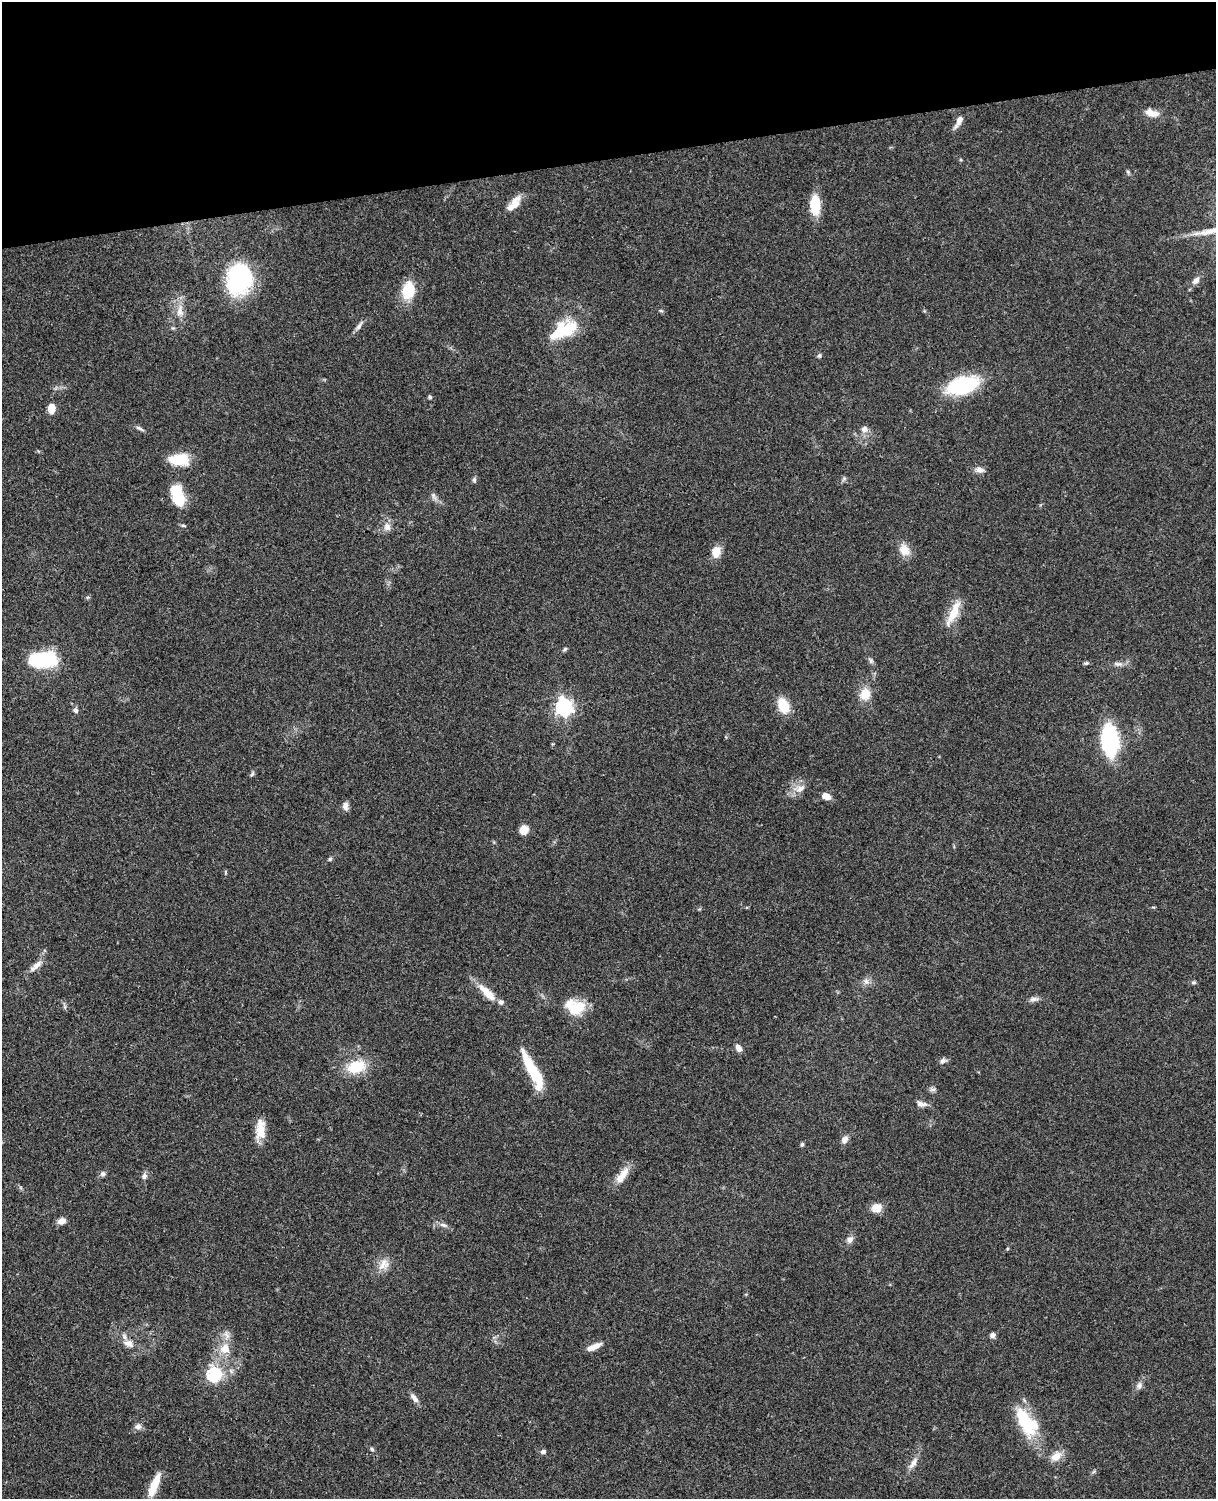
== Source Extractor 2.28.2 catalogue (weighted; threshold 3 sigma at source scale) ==
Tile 3 of 4 x 3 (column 3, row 1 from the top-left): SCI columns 2547-3760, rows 3267-4763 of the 5091 x 4922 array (HDU 1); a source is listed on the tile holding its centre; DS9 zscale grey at full resolution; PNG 1218 x 1501 px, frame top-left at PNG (2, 2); no overlay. Shown black and unused: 11% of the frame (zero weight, under 3 of 4 exposures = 6% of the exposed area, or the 3 px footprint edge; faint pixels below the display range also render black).
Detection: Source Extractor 2.28.2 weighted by HDU 2 'WHT'; one run over the whole footprint, this tile lists its part. Background 0.0869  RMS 0.0062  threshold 0.0277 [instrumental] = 3 sigma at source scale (4.5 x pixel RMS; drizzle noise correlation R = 1.50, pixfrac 1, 0.05/0.05 arcsec/px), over >= 5 px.
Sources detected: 87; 1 inside a brighter object's white glare — not listed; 4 inside a brighter listed object's ellipse — not listed separately; the other 82 listed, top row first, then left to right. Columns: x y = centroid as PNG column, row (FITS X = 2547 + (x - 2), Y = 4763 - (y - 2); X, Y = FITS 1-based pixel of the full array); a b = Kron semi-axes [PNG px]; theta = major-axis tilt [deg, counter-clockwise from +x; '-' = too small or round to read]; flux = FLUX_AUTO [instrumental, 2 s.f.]
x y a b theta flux
1151 113 17 8 -14 6.7
959 121 17 6 61 4.5
1128 172 6 4 -47 0.92
514 204 24 10 50 7.6
815 205 20 10 -88 18
239 280 21 17 66 94
1196 280 10 7 46 3.1
408 290 20 14 78 18
180 311 20 10 87 7.1
661 311 6 3 -19 0.79
359 325 16 5 57 2.5
567 329 31 21 28 24
819 355 5 5 - 1.2
962 385 21 12 15 72
430 397 5 4 - 1.1
51 408 7 5 87 12
139 428 12 4 -25 1.7
864 429 9 9 - 3.2
179 459 23 12 -1 16
980 470 12 7 -15 3.1
474 480 7 5 -90 1.3
434 496 12 6 -67 2.1
178 497 19 11 -72 23
387 527 11 8 -64 3.7
904 550 16 12 -50 7.1
716 552 10 8 78 9.1
88 597 6 4 18 0.74
953 613 38 10 65 12
565 649 6 5 - 1
43 659 20 10 0 89
871 660 9 5 -57 1.5
1086 663 6 5 - 1.1
1118 664 15 6 -5 2.7
865 694 16 14 69 8.5
783 705 13 9 -66 17
564 707 7 7 - 210
75 710 7 6 - 1.7
1110 740 19 10 -85 100
252 774 8 4 54 1
800 789 16 9 33 5.4
826 796 8 6 -21 6.1
345 806 11 7 -89 2.8
524 830 10 9 - 5.8
330 859 6 5 - 0.95
36 966 22 7 41 4.8
866 981 9 7 -56 2.6
1194 982 6 5 - 0.99
487 993 30 9 -45 10
1034 999 13 6 7 2.4
577 1008 23 16 33 15
739 1048 10 7 -55 3.2
943 1061 10 7 31 2
356 1067 26 16 16 17
533 1070 42 9 -60 28
932 1089 10 5 -12 1.6
922 1104 14 7 -13 3.1
260 1129 24 11 88 10
845 1139 9 7 54 3.2
802 1144 5 4 - 0.98
103 1174 7 6 - 1.8
622 1175 26 9 56 8.2
144 1176 8 7 - 2.1
877 1208 10 8 13 8.8
61 1221 8 6 14 4.3
443 1225 12 5 -14 2.4
850 1239 10 8 37 2.8
384 1264 18 13 56 6.9
227 1335 15 7 -76 3.6
993 1335 7 6 - 1.8
128 1343 16 10 -22 5.6
594 1347 17 6 23 5.5
225 1349 14 14 - 8.9
214 1375 6 6 - 100
1139 1385 11 7 69 2.5
414 1398 13 6 -54 3
1027 1423 36 18 -54 34
138 1426 10 8 11 2.4
372 1449 6 5 - 0.97
543 1452 6 5 - 1.6
1056 1456 15 10 38 6.6
913 1463 19 7 57 4.5
154 1485 28 8 68 12
Overlapping masked pixels (flux is a lower limit): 1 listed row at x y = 128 1343